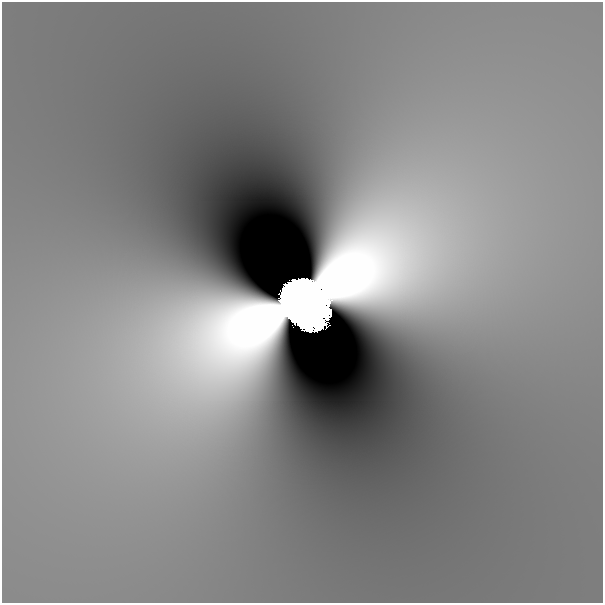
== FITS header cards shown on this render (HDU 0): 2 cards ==
NAXIS1  =                  601
NAXIS2  =                  601

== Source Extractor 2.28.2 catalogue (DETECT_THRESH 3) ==
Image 601 x 601 px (HDU 0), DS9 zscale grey, 1 PNG px = 1 image px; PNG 605 x 605 px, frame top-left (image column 1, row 601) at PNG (2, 2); no overlay
Background 1.34e-09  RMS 2.4e-09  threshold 7.26e-09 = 3 sigma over >= 5 px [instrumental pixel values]
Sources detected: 3; all 3 listed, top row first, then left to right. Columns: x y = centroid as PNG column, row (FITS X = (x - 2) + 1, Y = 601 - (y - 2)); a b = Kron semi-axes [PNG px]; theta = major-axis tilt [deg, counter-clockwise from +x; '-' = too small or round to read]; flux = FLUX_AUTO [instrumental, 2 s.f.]
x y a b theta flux
302 286 10 7 -49 6.6
297 300 45 32 -46 74
322 300 14 7 -53 5.8